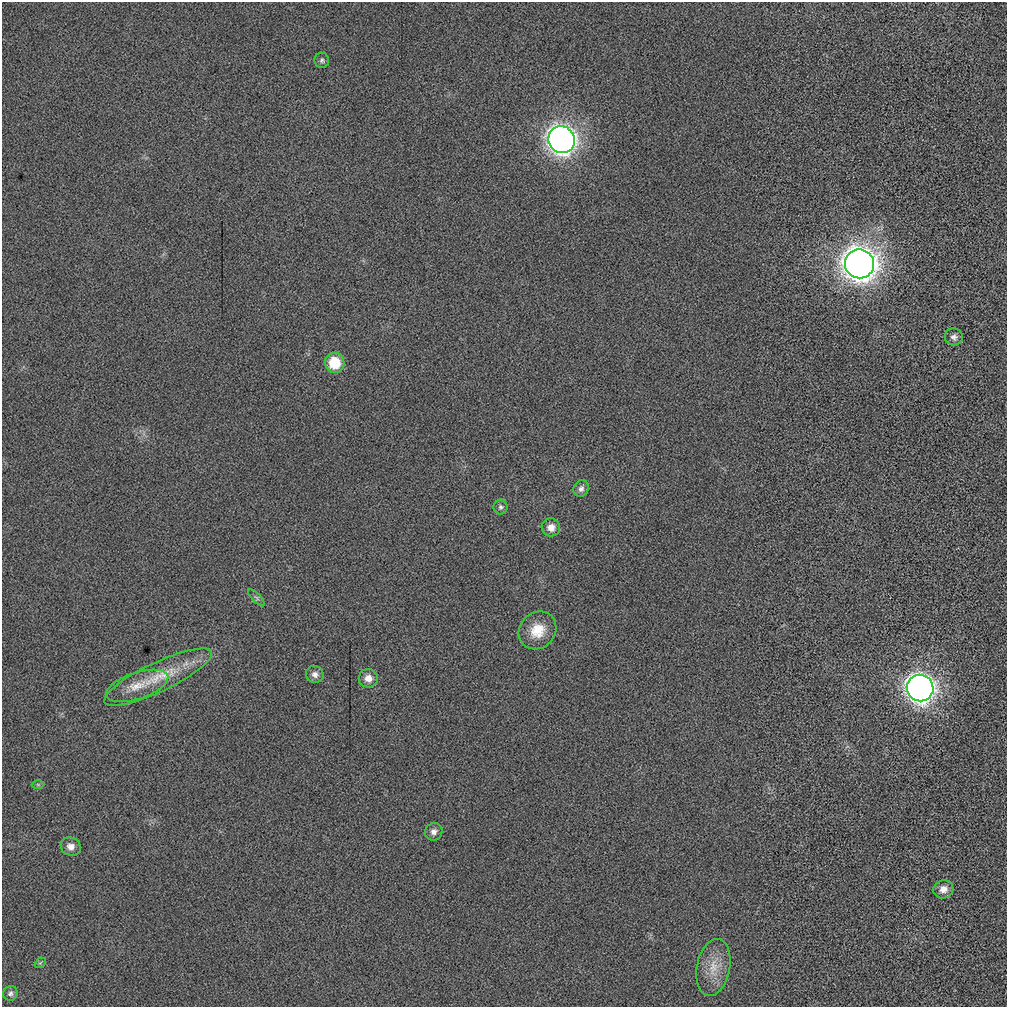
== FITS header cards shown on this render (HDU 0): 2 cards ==
NAXIS1  =                 1005 / Number of pixels along this axis
NAXIS2  =                 1005 / Number of pixels along this axis

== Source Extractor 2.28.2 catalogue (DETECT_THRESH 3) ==
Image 1005 x 1005 px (HDU 0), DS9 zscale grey, 1 PNG px = 1 image px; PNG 1009 x 1009 px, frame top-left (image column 1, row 1005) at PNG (2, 2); each listed source drawn as its Kron ellipse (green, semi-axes under 4 px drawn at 4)
Background 5.49e-14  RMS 4.5e-12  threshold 1.35e-11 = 3 sigma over >= 5 px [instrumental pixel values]
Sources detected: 22; all 22 listed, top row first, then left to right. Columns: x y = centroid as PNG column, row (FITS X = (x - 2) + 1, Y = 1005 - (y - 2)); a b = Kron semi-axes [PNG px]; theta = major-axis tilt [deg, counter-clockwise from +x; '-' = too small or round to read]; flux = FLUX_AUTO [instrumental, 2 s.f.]
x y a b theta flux
322 60 7 7 - 8.6e-10
562 140 14 13 - 3.0e-07
859 264 15 14 - 5.3e-07
954 337 9 8 - 1.4e-09
335 363 10 10 - 1.0e-08
581 489 8 7 - 1.2e-09
501 507 7 7 - 8.1e-10
551 527 9 9 - 2.6e-09
256 598 11 4 -45 7.5e-10
537 630 20 17 47 7.2e-09
315 674 9 8 - 1.6e-09
158 677 59 14 25 1.4e-08
368 678 9 9 - 2.7e-09
137 686 32 13 18 6.5e-09
920 688 13 13 - 3.0e-07
38 785 6 4 -1 4.1e-10
434 832 9 8 - 1.5e-09
71 847 10 9 - 2.2e-09
943 889 10 9 - 2.6e-09
40 963 6 4 43 4.0e-10
713 967 29 16 79 7.0e-09
10 993 7 7 - 9.0e-10